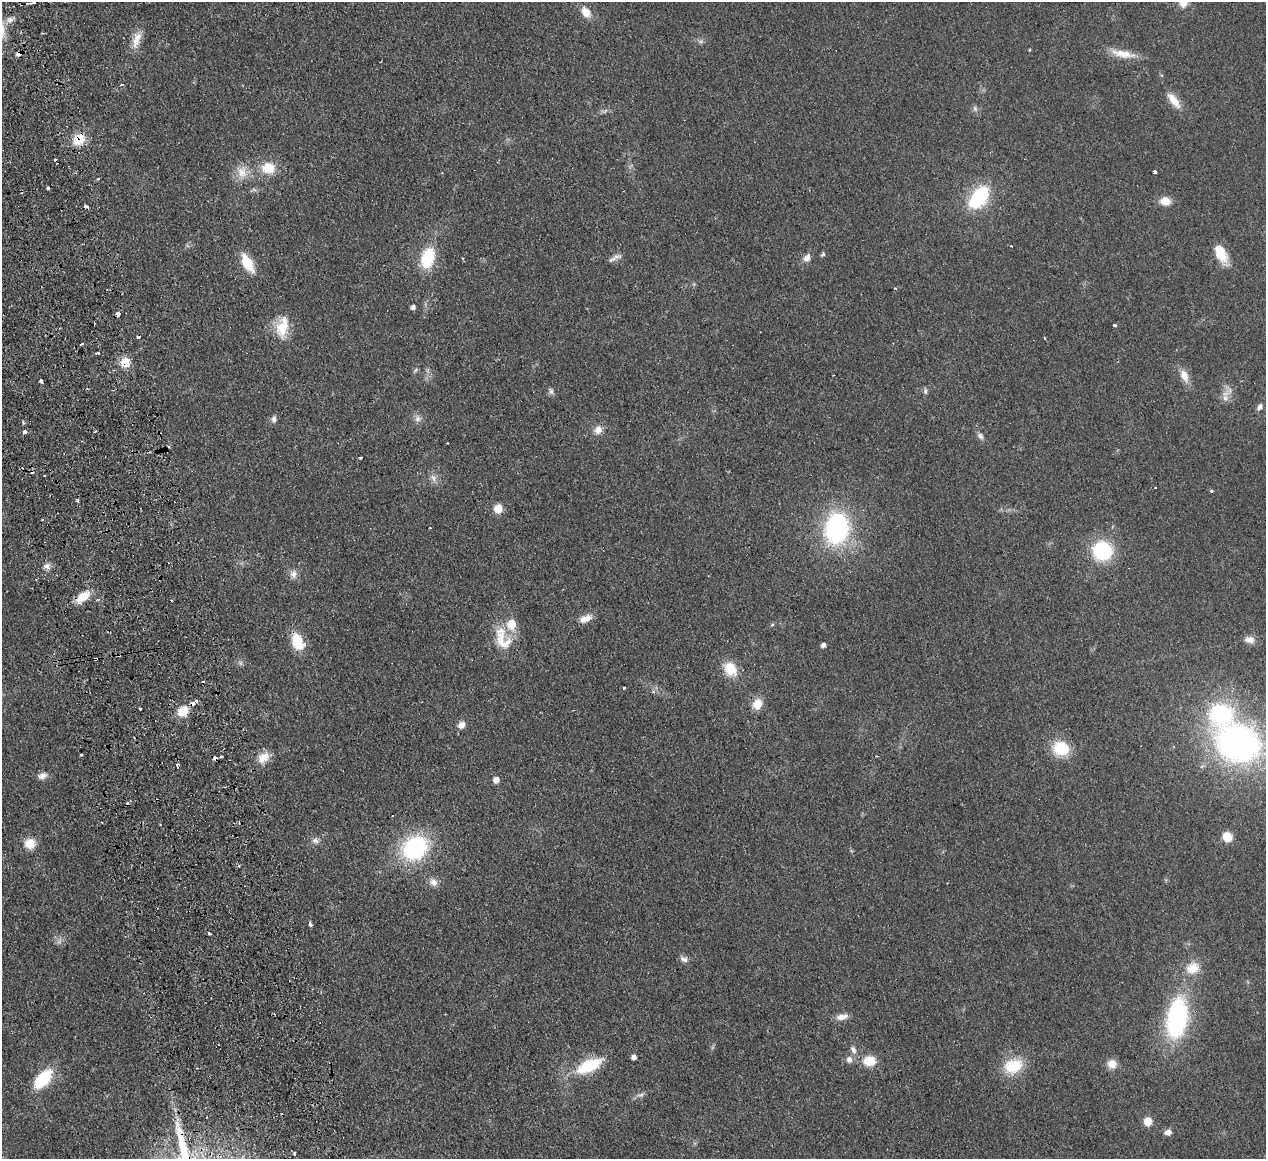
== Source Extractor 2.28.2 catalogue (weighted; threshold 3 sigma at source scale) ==
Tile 11 of 4 x 4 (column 3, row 3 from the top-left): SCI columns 2583-3846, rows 1436-2592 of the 5166 x 5065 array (HDU 1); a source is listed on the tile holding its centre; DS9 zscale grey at full resolution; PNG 1268 x 1161 px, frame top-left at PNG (2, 2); no overlay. Shown black and unused: <1% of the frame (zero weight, under 2 of 3 exposures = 3% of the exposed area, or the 3 px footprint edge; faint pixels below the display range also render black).
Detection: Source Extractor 2.28.2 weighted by HDU 2 'WHT'; one run over the whole footprint, this tile lists its part. Background 0.0582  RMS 0.0088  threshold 0.0396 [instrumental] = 3 sigma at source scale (4.5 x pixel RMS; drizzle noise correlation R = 1.50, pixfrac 1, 0.05/0.05 arcsec/px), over >= 5 px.
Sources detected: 121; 1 too faint to see at this stretch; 12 cosmic-ray / hot-pixel residue — not listed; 3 inside a brighter listed object's ellipse — not listed separately; the other 105 listed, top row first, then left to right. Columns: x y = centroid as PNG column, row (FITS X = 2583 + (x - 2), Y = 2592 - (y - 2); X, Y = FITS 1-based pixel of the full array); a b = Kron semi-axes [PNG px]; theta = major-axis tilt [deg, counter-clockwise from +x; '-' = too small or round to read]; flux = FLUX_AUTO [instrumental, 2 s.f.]
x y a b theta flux
33 3 7 3 12 2.8
586 12 12 8 -54 10
10 20 10 7 15 4.1
136 40 25 10 75 11
700 41 7 4 -18 1.8
1029 50 4 3 - 0.7
18 54 7 6 - 2.5
1123 54 34 10 -10 14
122 85 4 4 - 1.5
1174 100 24 9 -52 11
975 109 8 6 -69 2.3
79 140 15 12 28 17
268 168 16 13 -1 19
1155 172 4 3 - 4.1
242 173 18 12 -55 12
98 179 3 3 - 1.2
48 188 3 3 - 4.3
979 197 21 12 54 66
1165 201 11 9 -3 10
87 207 5 3 - 8.2
1011 246 3 3 - 0.98
1221 254 21 11 -64 19
823 255 6 5 - 1.8
616 257 16 6 8 4.3
428 258 22 13 75 35
807 258 12 8 50 4.7
247 263 17 8 -61 27
413 307 4 4 - 3.2
118 314 4 3 - 22
1114 325 3 3 - 2
282 327 29 15 77 20
138 337 4 3 - 5.2
1045 338 3 3 - 4.3
81 344 4 3 - 2.6
97 353 4 3 - 5.2
125 362 11 10 - 13
415 370 9 3 56 1.4
1184 376 18 10 -67 9
41 381 4 3 - 6
551 391 9 5 -75 2.3
925 391 7 5 -69 2.2
1225 398 9 9 - 5.1
1260 407 9 6 49 3.1
274 419 9 6 84 3
417 419 10 8 -81 3.9
598 430 11 9 47 6.7
24 432 4 3 - 5.1
980 436 10 7 -56 3
360 458 3 3 - 3.9
44 475 3 2 - 1.6
433 478 11 6 -54 4.1
1212 491 4 3 - 1.5
77 500 3 3 - 1.4
498 509 6 5 - 29
430 528 3 2 - 1.2
837 528 30 22 81 120
1102 551 19 18 - 59
47 566 11 7 -17 3.8
293 574 11 10 - 5
82 597 18 9 35 15
172 600 3 3 - 2.2
586 619 17 8 21 7.6
511 624 8 7 - 21
772 625 6 4 2 1
501 635 28 14 -74 21
1249 640 12 8 -6 6
297 642 16 10 -68 28
823 645 4 4 - 3.6
119 655 3 3 - 1.2
730 669 15 11 -52 22
624 688 3 3 - 1.8
757 704 13 11 69 11
140 708 3 3 - 1.5
183 711 14 11 49 14
462 725 10 8 60 4.8
1239 743 41 34 -23 300
1061 748 17 15 -11 31
81 755 3 3 - 4.3
221 757 4 3 - 2.7
263 757 16 11 38 11
42 776 12 8 15 4.7
496 780 5 5 - 7.1
1227 837 8 8 - 15
315 840 9 8 - 3.6
30 844 10 10 - 15
415 848 24 20 40 99
433 882 11 9 -47 5.4
310 924 4 3 - 2.4
209 934 4 3 - 4.1
684 959 12 7 -29 3.7
1193 968 17 14 27 15
842 1017 16 7 14 6.2
1177 1018 34 18 81 130
853 1050 11 7 -61 3.9
634 1057 4 4 - 4.5
849 1059 8 8 - 4.1
869 1061 12 10 2 17
1112 1064 11 11 - 7.8
589 1066 23 10 25 47
1013 1066 22 16 19 29
43 1079 20 11 47 41
640 1095 10 5 10 2.7
1148 1121 5 5 - 23
1168 1132 8 6 18 4.7
294 1153 3 3 - 1.8
Overlapping masked pixels (flux is a lower limit): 7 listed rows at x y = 33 3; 18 54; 79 140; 87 207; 125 362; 82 597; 119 655
Isophote crosses this tile's border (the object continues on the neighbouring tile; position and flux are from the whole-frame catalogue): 1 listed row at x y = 33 3